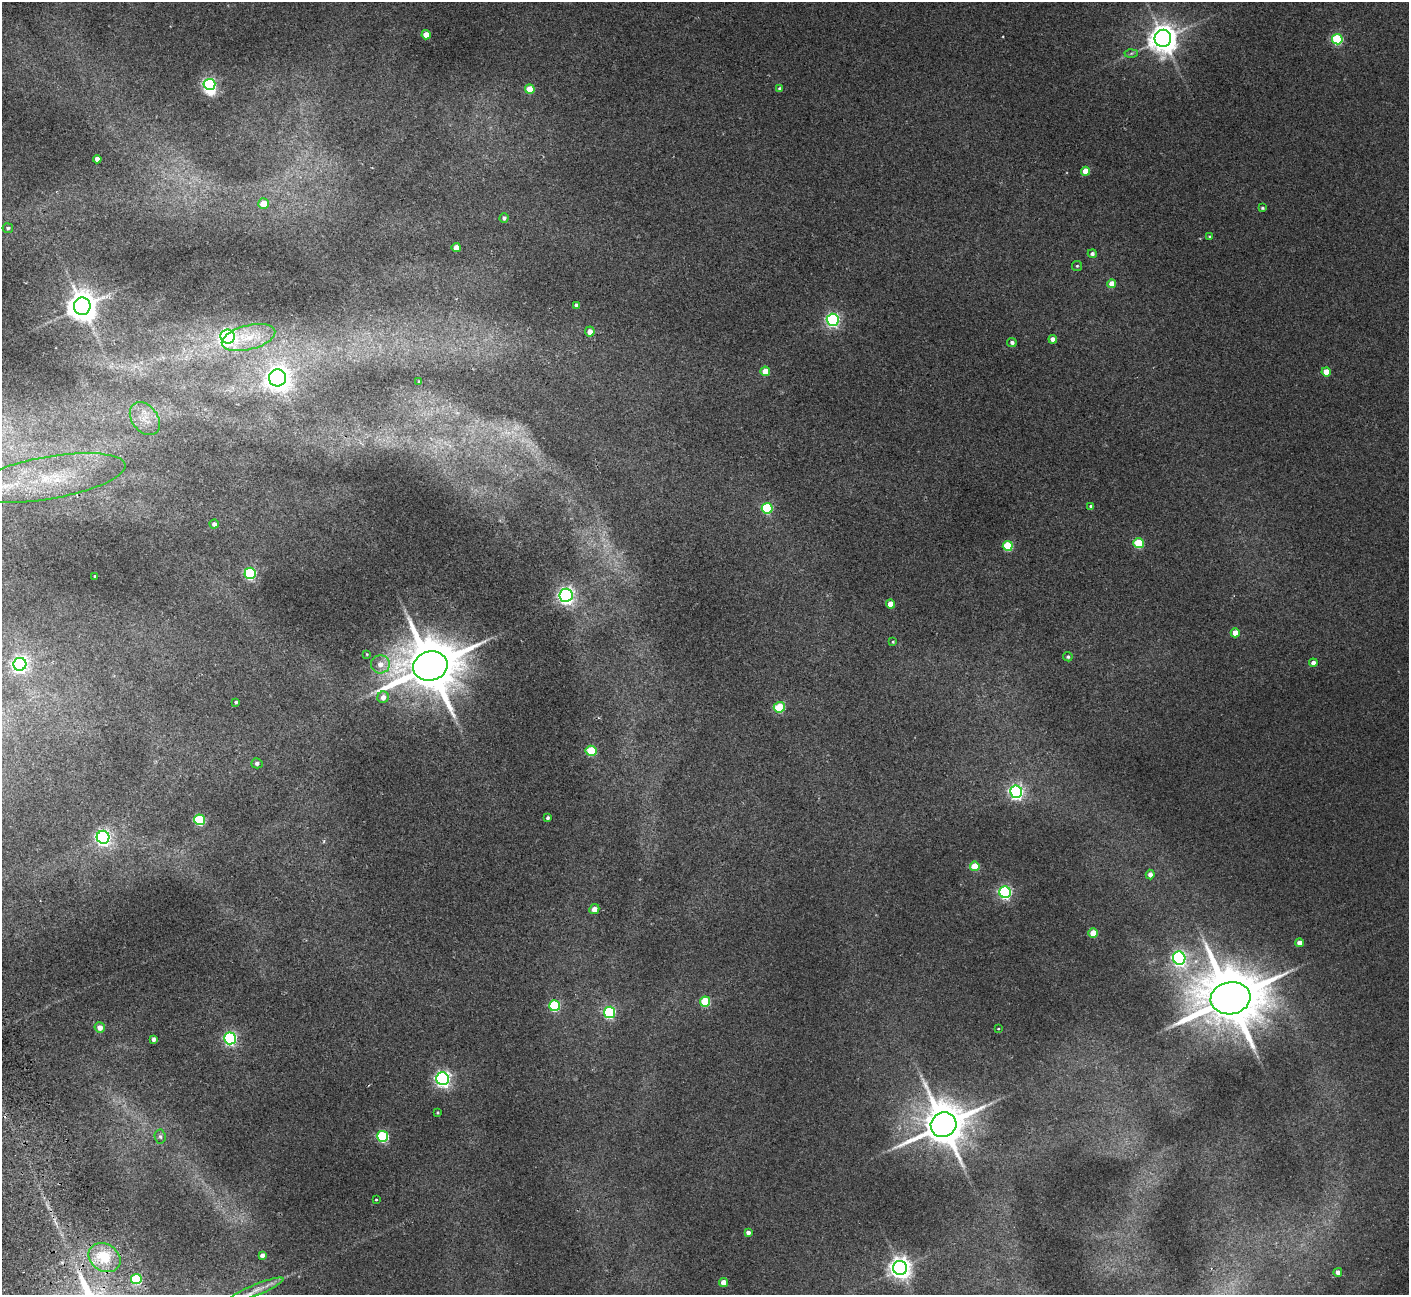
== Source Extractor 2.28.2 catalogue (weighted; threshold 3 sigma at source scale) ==
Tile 7 of 4 x 4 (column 3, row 2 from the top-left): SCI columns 2867-4273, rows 2773-4065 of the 5736 x 5674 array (HDU 1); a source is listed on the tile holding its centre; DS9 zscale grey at full resolution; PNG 1411 x 1297 px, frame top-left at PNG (2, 2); each listed source drawn as its Kron ellipse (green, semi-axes under 4 px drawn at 4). Shown black and unused: <1% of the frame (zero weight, under 2 of 3 exposures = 3% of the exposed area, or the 3 px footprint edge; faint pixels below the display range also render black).
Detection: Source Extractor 2.28.2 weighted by HDU 2 'WHT'; one run over the whole footprint, this tile lists its part. Background 0.119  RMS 0.01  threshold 0.0465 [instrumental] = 3 sigma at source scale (4.5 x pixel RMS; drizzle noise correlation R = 1.50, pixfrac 1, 0.05/0.05 arcsec/px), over >= 5 px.
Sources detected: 92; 3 too faint to see at this stretch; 1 inside a brighter object's white glare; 1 cosmic-ray / hot-pixel residue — neither listed nor drawn; the other 87 listed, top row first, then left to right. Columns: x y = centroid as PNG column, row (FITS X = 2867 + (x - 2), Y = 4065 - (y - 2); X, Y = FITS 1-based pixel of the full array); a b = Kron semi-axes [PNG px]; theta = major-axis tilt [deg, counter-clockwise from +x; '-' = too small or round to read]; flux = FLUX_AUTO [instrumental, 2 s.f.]
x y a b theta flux
426 35 4 4 - 15
1163 38 8 8 - 1600
1337 39 5 5 - 88
1131 53 6 4 3 1.9
209 84 6 5 - 210
530 89 5 5 - 29
780 89 4 4 - 3.8
97 159 4 4 - 6.4
1086 171 4 4 - 19
263 204 5 5 - 21
1262 208 3 3 - 1.6
504 218 4 4 - 3
8 228 5 5 - 1.9
1210 237 4 3 - 1.9
456 248 4 4 - 10
1092 254 4 4 - 2.8
1077 266 5 5 - 1.3
1112 284 4 4 - 14
576 305 4 3 - 2.9
82 306 8 8 - 1800
833 320 6 6 - 240
590 332 5 5 - 7.4
228 337 7 7 - 290
249 337 27 12 14 24
1053 339 4 4 - 6.9
1012 342 5 4 - 3.1
765 371 5 5 - 18
1326 372 4 4 - 16
277 378 8 8 - 730
419 381 3 2 - 0.69
145 419 18 13 -53 15
48 478 78 21 10 120
1091 506 3 3 - 1.6
767 508 5 5 - 94
214 524 4 4 - 3.8
1139 543 5 5 - 53
1008 546 5 5 - 57
250 573 5 5 - 160
95 576 3 3 - 1.4
566 595 6 6 - 360
890 604 4 4 - 12
1235 633 4 4 - 13
893 642 4 3 - 1
367 654 4 3 - 0.8
1068 657 5 4 - 1.7
1313 663 4 4 - 5
20 664 6 6 - 420
380 664 9 9 - 8.8
430 666 17 14 14 7700
383 697 6 5 - 7.6
236 702 3 3 - 1.6
779 707 6 5 - 56
591 751 5 5 - 53
257 763 5 5 - 2.9
1016 792 6 6 - 310
548 818 4 3 - 2.1
200 820 5 5 - 86
103 837 6 6 - 330
975 866 5 4 - 24
1150 874 5 4 - 5.7
1005 892 6 5 - 200
594 909 5 4 - 8.5
1093 933 4 4 - 18
1299 943 4 4 - 6.3
1179 958 7 6 - 260
1230 998 20 16 9 9100
705 1002 5 5 - 56
555 1006 5 5 - 89
609 1012 5 5 - 130
100 1027 5 5 - 7.3
998 1029 3 2 - 0.71
230 1038 6 6 - 210
153 1039 4 3 - 2.9
443 1079 6 6 - 370
437 1113 3 2 - 0.99
944 1125 13 12 - 4400
160 1136 7 5 -85 2.5
383 1136 5 5 - 110
376 1199 3 3 - 1.7
748 1233 4 4 - 3.8
262 1255 4 4 - 4.3
104 1258 17 13 -33 40
900 1268 7 7 - 860
1338 1272 4 4 - 6.8
136 1279 5 5 - 75
723 1282 4 4 - 10
256 1290 29 5 22 9.7